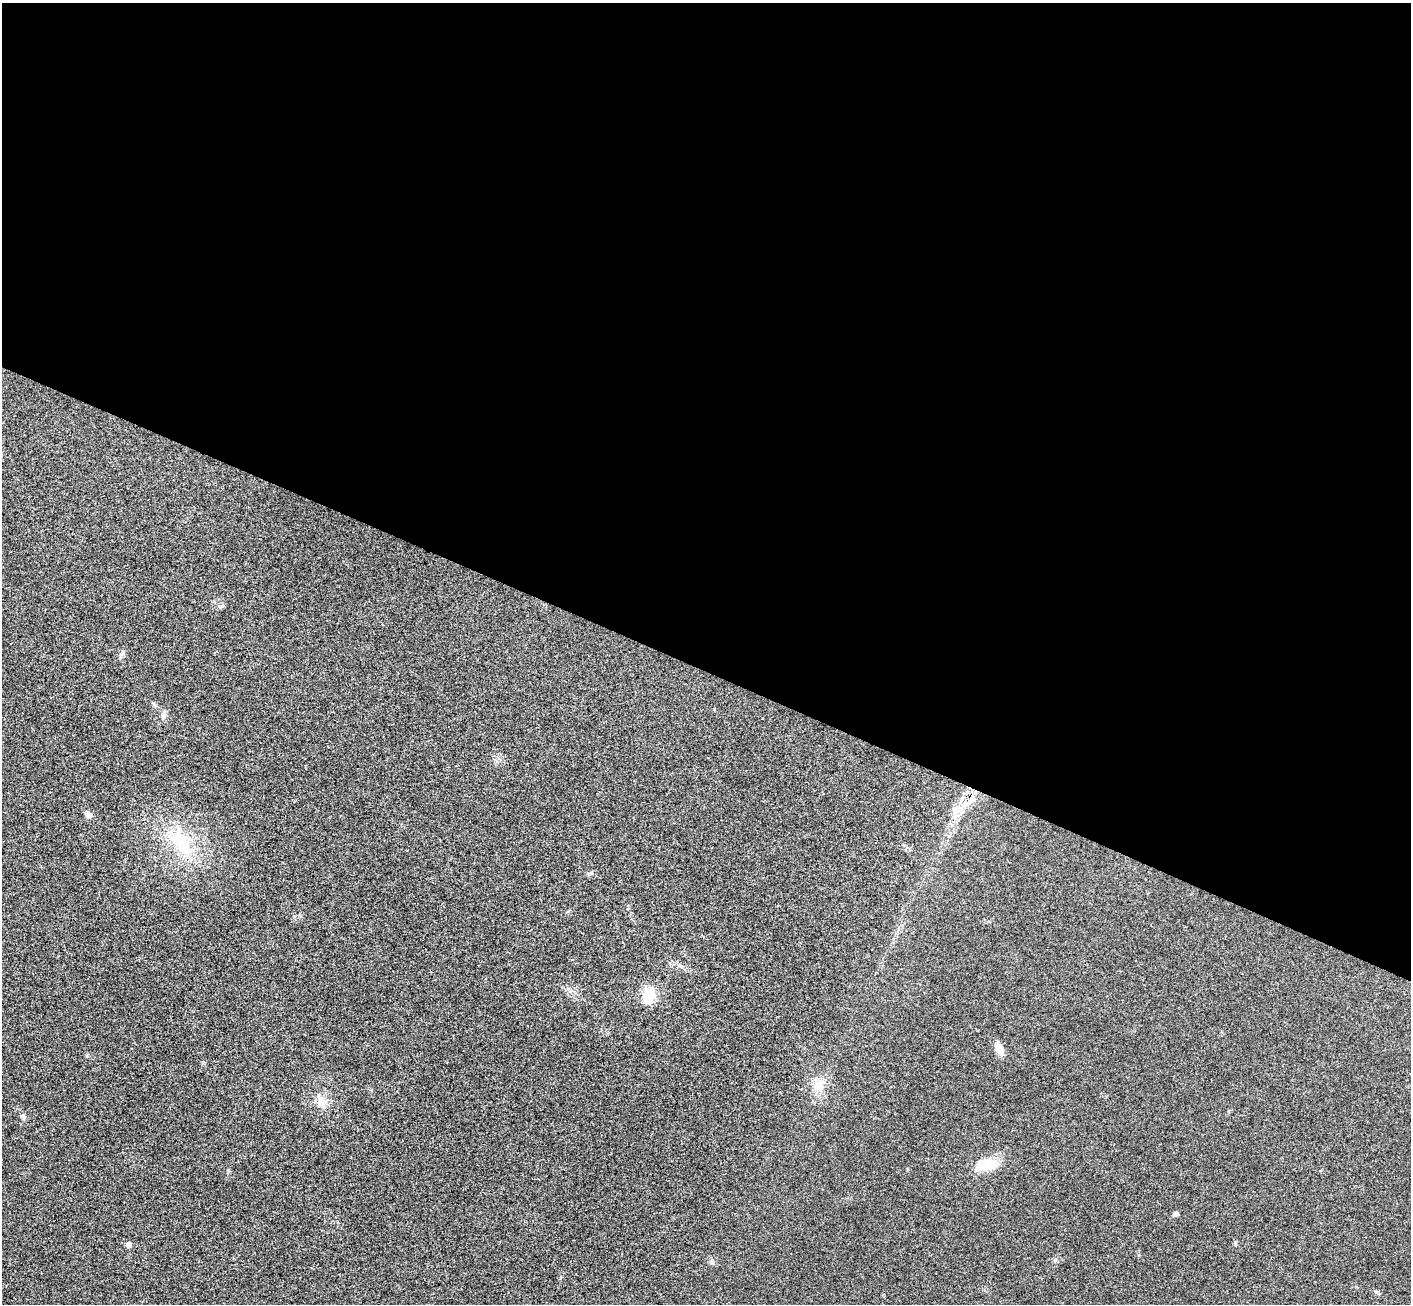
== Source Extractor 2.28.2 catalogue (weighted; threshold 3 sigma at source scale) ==
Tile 3 of 4 x 4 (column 3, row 1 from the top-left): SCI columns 2852-4260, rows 4110-5411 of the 5707 x 5742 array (HDU 1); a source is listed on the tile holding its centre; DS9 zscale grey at full resolution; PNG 1413 x 1306 px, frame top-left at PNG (2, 3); no overlay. Shown black and unused: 51% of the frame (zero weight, under 3 of 4 exposures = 6% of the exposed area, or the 3 px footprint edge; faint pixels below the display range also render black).
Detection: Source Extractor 2.28.2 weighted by HDU 2 'WHT'; one run over the whole footprint, this tile lists its part. Background 0.0358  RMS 0.0065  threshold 0.0291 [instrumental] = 3 sigma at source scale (4.5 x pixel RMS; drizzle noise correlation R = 1.50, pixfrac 1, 0.05/0.05 arcsec/px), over >= 5 px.
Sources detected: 19; all 19 listed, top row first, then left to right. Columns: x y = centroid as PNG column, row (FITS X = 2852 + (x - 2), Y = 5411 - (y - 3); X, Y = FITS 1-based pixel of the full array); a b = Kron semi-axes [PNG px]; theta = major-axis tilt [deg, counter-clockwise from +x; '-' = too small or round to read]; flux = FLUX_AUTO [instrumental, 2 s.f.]
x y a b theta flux
222 606 8 3 45 0.98
122 653 9 5 62 1.7
154 704 6 4 -71 0.9
714 709 5 3 - 0.53
163 716 9 6 90 2
970 801 11 6 45 3.9
957 811 10 6 -42 3.6
88 815 8 7 - 2.8
181 843 46 19 -53 35
591 873 7 4 19 1
649 995 21 15 74 14
999 1049 13 8 -69 7.1
820 1083 14 11 51 7
320 1100 18 7 -81 5.3
23 1117 7 5 -69 1.4
988 1165 32 14 11 15
1175 1214 6 5 - 1.4
1235 1243 6 3 72 0.78
129 1245 5 5 - 3.2
Overlapping masked pixels (flux is a lower limit): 1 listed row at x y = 957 811
Unlisted compact peaks at least as high as the median listed source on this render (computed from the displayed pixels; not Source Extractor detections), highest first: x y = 1055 1260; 228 1170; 1376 1292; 711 1261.